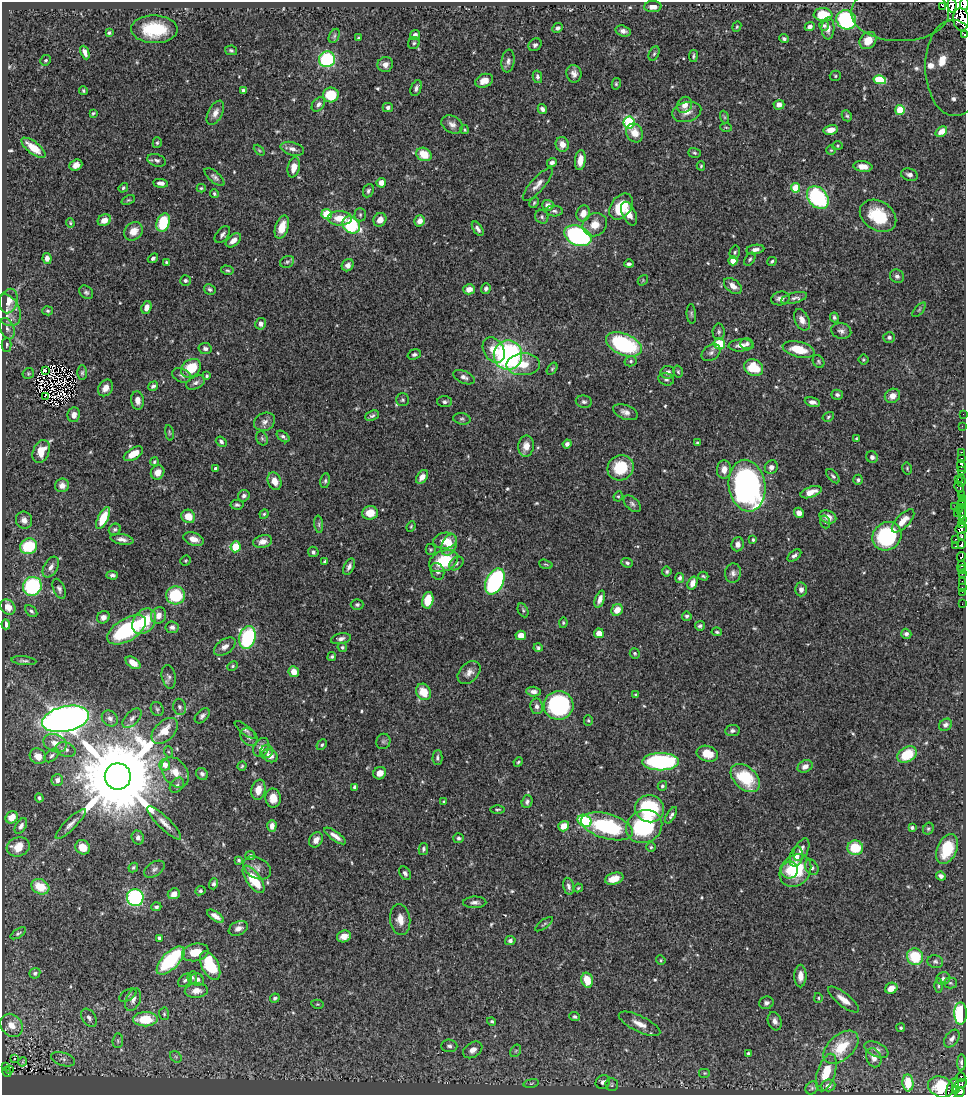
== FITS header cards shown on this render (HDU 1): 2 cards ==
NAXIS1  =                  964
NAXIS2  =                 1093

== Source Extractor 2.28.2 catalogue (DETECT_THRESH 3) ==
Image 964 x 1093 px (HDU 1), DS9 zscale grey, 1 PNG px = 1 image px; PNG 968 x 1097 px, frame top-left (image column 1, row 1093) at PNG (2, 2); each listed source drawn as its Kron ellipse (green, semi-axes under 4 px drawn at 4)
Background 0.683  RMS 0.018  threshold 0.0532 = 3 sigma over >= 5 px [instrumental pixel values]
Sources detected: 589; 5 with non-positive FLUX_AUTO (blend fragments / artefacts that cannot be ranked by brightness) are neither listed nor drawn; of the other 584, the 500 brightest by FLUX_AUTO listed and drawn (84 fainter detections omitted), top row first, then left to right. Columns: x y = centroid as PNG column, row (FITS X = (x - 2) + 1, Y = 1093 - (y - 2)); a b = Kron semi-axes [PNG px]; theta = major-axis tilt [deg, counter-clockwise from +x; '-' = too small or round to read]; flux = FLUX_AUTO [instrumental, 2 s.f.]
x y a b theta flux
964 4 6 2 83 280
952 5 7 4 -84 230
942 6 2 2 - 5900
653 7 8 5 2 7.5
900 13 49 28 0 530
823 15 9 6 -3 16
961 19 11 8 -84 340
846 20 10 9 - 110
810 26 5 4 - 3.4
824 26 5 5 - 2
737 27 5 4 - 1.5
558 28 6 4 24 3.3
828 28 11 6 89 4.5
154 29 23 14 -1 57
623 31 8 5 -15 4.8
109 33 4 3 - 2
415 35 5 4 - 5.2
964 35 3 2 - 58
334 36 7 5 61 2.3
358 38 3 3 - 1.5
784 39 4 4 - 2.2
868 40 9 7 49 15
414 43 6 5 - 2.4
535 45 7 6 - 3.5
231 50 6 5 - 2.2
85 52 7 3 -68 5.1
654 54 7 5 63 2.3
693 56 6 3 82 2
327 59 8 8 - 97
46 60 5 5 - 2.1
508 61 11 6 82 5.3
385 64 8 7 - 6.6
954 68 48 29 -88 410
574 74 9 7 -80 6
835 76 5 5 - 1.9
537 77 6 4 -78 3.1
880 80 6 4 -11 9.7
484 81 9 6 22 10
616 84 6 4 76 1.7
416 88 8 5 69 3.4
243 90 4 3 - 2.5
83 91 4 4 - 1.7
331 95 8 7 - 40
318 104 8 5 49 4.4
685 105 8 7 - 9.5
779 105 5 5 - 6.6
388 107 5 4 - 3.4
542 109 5 4 - 4
900 110 5 5 - 48
687 112 15 9 16 10
93 113 4 3 - 1.5
215 113 13 7 63 8.1
847 116 6 5 - 2.1
724 117 7 4 -71 2
629 123 6 5 - 120
452 124 11 8 -29 6.4
726 127 6 4 -2 1.6
465 130 4 4 - 1.5
831 130 7 5 14 11
941 132 6 4 38 6.5
635 133 10 8 -60 14
157 143 5 4 - 1.7
562 144 7 6 - 9.6
837 146 5 4 - 1.5
33 148 14 6 -38 19
292 149 12 6 -15 6
259 150 6 4 -45 1.5
831 150 5 5 - 1.5
695 153 6 4 -17 2.2
424 154 8 6 -28 23
157 160 9 6 -18 3.6
580 160 10 5 83 11
552 162 5 4 - 3.6
76 165 7 5 21 9.3
701 166 4 3 - 1.6
863 166 9 5 -7 9.6
294 167 10 6 77 12
909 175 8 6 -16 4.1
215 177 12 5 -41 3.8
161 183 7 4 -5 5.2
381 183 5 4 - 9.7
538 184 21 7 48 8.7
123 188 5 4 - 2.1
201 188 4 3 - 1.5
795 188 4 4 - 32
368 191 7 5 65 2.8
214 194 5 4 - 1.7
818 198 13 9 -50 130
128 200 7 4 23 1.9
534 203 6 4 63 1.9
548 205 6 5 - 6
621 206 14 10 54 42
554 211 8 5 -4 2.8
583 213 8 7 - 11
327 214 5 5 - 45
629 214 12 6 -66 9.9
360 215 7 5 90 2.6
878 216 19 14 -32 49
542 217 7 6 - 2.9
340 218 12 7 1 20
104 220 7 5 30 10
380 220 7 6 - 11
420 221 6 5 - 8.3
70 223 5 3 - 1.5
163 223 9 6 71 56
351 225 9 7 -38 92
595 225 12 11 - 15
282 227 12 6 73 20
478 229 8 4 -56 4.3
133 231 10 8 46 14
222 235 10 5 50 4.2
578 236 14 9 -23 200
233 240 9 5 39 8.8
755 249 9 4 8 5
735 252 7 5 75 2.4
47 258 5 4 - 5.2
153 258 5 4 - 3.1
750 259 7 4 53 2.1
733 261 4 4 - 22
772 261 5 4 - 2.1
166 262 3 3 - 1.5
287 262 7 5 27 2.8
629 264 5 3 - 2.9
348 265 6 5 - 5.3
227 270 6 4 -14 1.9
897 276 7 6 - 3.7
185 280 5 5 - 2.6
643 280 6 4 49 1.5
733 286 10 6 -37 9.4
210 289 6 5 - 2.4
469 289 6 5 - 11
486 289 5 4 - 3.3
86 292 7 6 - 2.9
780 298 9 7 11 6.4
794 298 13 5 14 4.2
9 301 12 9 75 12
146 307 7 5 70 7.4
7 310 17 12 -61 14
919 310 9 4 48 2.3
47 311 5 4 - 1.9
691 314 10 4 -85 2.4
834 317 5 4 - 2.4
802 320 11 7 -64 8.5
261 324 6 5 - 5.5
7 329 11 6 -69 5.3
841 331 10 7 -15 4.9
719 332 8 6 90 3
889 337 6 5 - 3.1
624 344 19 10 -23 120
719 344 6 5 - 32
747 344 6 5 - 3.5
7 345 7 5 88 2.5
741 345 13 6 3 8.1
205 349 6 5 - 3.5
798 349 16 7 -14 29
494 350 14 10 -60 17
711 353 10 7 35 5
414 354 7 5 18 3
508 355 15 14 - 260
863 360 5 5 - 1.5
631 361 6 5 - 2.2
818 362 7 5 -58 2.1
523 364 17 11 3 21
191 368 11 8 38 37
754 368 10 8 -27 35
552 369 7 4 55 1.9
45 370 3 3 - 2.9
678 371 6 4 -74 1.8
668 372 7 6 - 5.5
28 373 6 5 - 1.7
82 373 7 5 89 2.3
182 375 10 6 -21 4
206 376 4 3 - 1.9
464 377 11 6 -24 5.1
666 379 8 6 -18 3.4
196 383 10 6 26 3.9
153 386 5 4 - 2.9
106 388 9 7 56 9
837 395 6 5 - 3.3
45 396 4 2 - 1.5
892 396 8 7 - 9.2
137 400 9 6 -83 7.9
403 400 6 6 - 2.3
445 402 7 5 -2 3.1
584 402 8 6 -10 3.2
812 402 8 4 -15 5
625 412 13 7 -21 6.5
963 414 2 2 - 5.5
74 415 7 6 - 7.1
372 416 7 5 24 2.6
828 417 6 4 31 1.8
462 419 9 5 -9 2.8
265 422 11 8 26 6
962 426 2 2 - 5.2
169 433 8 3 -81 1.6
283 436 7 4 -38 2.7
262 438 7 5 -67 2.4
856 439 4 3 - 1.6
221 442 6 4 -39 3.5
697 443 3 3 - 1.6
567 444 4 4 - 3.9
526 446 10 8 82 10
41 451 12 8 67 20
961 452 3 2 - 21
133 454 10 5 30 16
872 457 6 5 - 3.8
961 458 3 3 - 110
154 462 4 4 - 2.3
961 466 6 3 -80 310
771 467 7 6 - 5.5
215 468 3 3 - 2.3
621 468 13 12 - 39
907 468 6 4 -77 1.7
724 469 9 7 85 10
962 470 3 2 - 120
158 472 7 6 - 11
833 476 8 5 -50 2.8
422 477 8 5 54 7.4
958 479 3 3 - 13
858 480 5 4 - 2.4
275 481 9 6 -70 11
325 481 7 5 80 2.2
961 481 6 3 83 58
62 485 7 6 - 7.9
747 486 26 18 -81 380
959 487 5 4 - 130
811 492 11 5 19 11
961 494 3 3 - 120
244 496 6 5 - 3.7
618 496 5 4 - 1.6
962 498 2 2 - 15
632 504 10 6 -43 3.7
962 504 5 2 - 110
237 505 6 5 - 2.5
955 506 2 2 - 7.1
959 509 4 2 - 54
962 512 8 3 -86 120
370 513 8 6 3 17
799 513 5 5 - 6.3
957 513 2 2 - 19
264 514 5 4 - 1.8
188 516 7 6 - 15
828 517 9 6 -23 8.6
103 518 12 5 63 32
962 519 2 2 - 64
24 520 9 8 - 6.3
903 521 15 6 46 14
825 522 6 5 - 2
319 524 9 4 -82 2.4
962 525 4 3 - 210
411 526 5 4 - 1.5
115 529 6 5 - 2.7
961 529 6 4 17 360
887 536 15 13 40 110
962 537 3 3 - 110
122 539 11 5 -10 5.4
194 539 10 6 -17 9.1
955 539 3 2 - 13
753 540 4 3 - 1.7
263 541 9 6 14 8.2
445 541 12 8 8 15
738 544 7 6 - 5.7
962 544 5 3 - 200
449 545 11 7 66 13
29 546 9 7 28 48
956 546 3 2 - 12
235 547 5 5 - 32
431 549 5 5 - 1.6
313 552 5 5 - 3.2
794 555 8 4 39 3.6
961 557 5 4 - 62
186 561 5 5 - 1.5
443 561 15 10 23 55
325 562 4 3 - 2.2
456 563 8 5 40 3.1
627 563 6 4 -21 2.5
546 564 7 4 -18 1.8
962 566 5 3 - 55
51 567 11 6 60 6.2
349 567 9 5 64 4.2
962 570 4 3 - 24
437 571 9 6 -69 3.9
667 572 5 4 - 2.1
733 573 9 8 - 5.1
962 573 3 2 - 24
112 575 5 4 - 3.2
703 576 5 3 - 1.7
680 578 5 4 - 3.4
495 581 14 8 64 190
962 581 3 2 - 24
692 583 7 4 70 9.1
32 586 10 9 - 110
962 587 2 2 - 5.1
59 589 10 5 -68 3.6
801 589 7 6 - 4.9
962 592 2 2 - 6
175 595 9 9 - 57
600 599 9 4 71 7.1
428 600 8 5 78 26
962 604 2 2 - 4.1
357 605 6 5 - 2.5
8 607 8 6 -44 11
523 610 7 5 -64 2.2
617 610 6 5 - 14
31 611 7 4 -44 2.8
158 615 8 7 - 9.2
687 616 5 4 - 2.6
103 617 7 5 41 5.7
144 621 14 10 53 40
563 623 5 4 - 1.7
6 624 5 4 - 6
700 626 5 5 - 2.7
172 627 6 6 - 4
127 630 21 11 31 120
717 632 5 3 - 1.9
599 633 5 5 - 12
906 634 5 5 - 3.1
521 635 5 4 - 11
247 638 11 8 76 130
341 639 10 5 12 4.5
225 647 12 7 35 6.6
342 647 5 4 - 2.1
538 648 4 4 - 2.3
635 653 5 5 - 1.8
332 657 4 4 - 2.2
24 661 12 4 -6 3.1
133 663 8 5 -35 11
233 666 5 4 - 1.6
294 672 5 5 - 13
469 673 13 9 45 7.7
169 677 12 7 -78 4.1
423 692 8 7 - 22
533 692 7 5 -3 4.9
636 695 4 3 - 1.9
559 705 15 14 - 170
537 706 8 6 -82 4.2
180 707 8 6 -77 3.6
157 709 7 6 - 2.5
202 716 9 5 46 3.6
110 718 9 7 -42 5.3
132 718 12 6 47 5.3
66 719 24 12 12 1000
588 720 5 4 - 1.9
945 725 7 5 35 4
245 730 13 4 -38 3.6
732 730 7 5 6 3.1
165 731 16 9 44 21
249 737 10 7 -50 4.3
383 741 8 7 - 3.2
55 743 12 8 -24 13
322 745 6 4 49 2.1
261 747 10 7 60 6.2
66 749 10 7 -19 5.4
267 751 6 6 - 3.1
169 752 6 3 -70 1.6
707 754 11 7 -16 22
52 755 8 5 40 3.1
907 755 10 7 30 41
38 756 8 7 - 12
270 756 8 6 -24 9.8
437 758 7 5 89 3
518 762 5 4 - 1.9
660 762 18 8 0 150
165 765 6 5 - 12
242 766 5 4 - 1.6
805 766 8 6 28 6.9
175 772 17 11 -54 18
380 773 6 6 - 10
202 774 6 5 - 4
118 776 13 13 - 27000
745 778 17 11 -43 61
57 780 6 6 - 5.1
177 785 8 6 51 3.5
662 786 5 4 - 2.3
354 787 4 3 - 2.4
258 790 10 7 77 15
39 798 4 4 - 2.4
273 798 9 7 -88 14
444 802 3 3 - 1.7
527 802 6 5 - 3.1
650 809 14 13 - 91
498 810 7 3 0 1.5
671 815 9 4 59 3.9
12 817 6 5 - 14
585 821 7 5 -26 89
164 823 23 6 -45 9.9
71 824 20 5 45 7.2
21 826 8 5 58 4.3
272 826 6 4 88 7
564 826 6 5 - 14
607 826 27 12 -16 110
644 827 18 16 24 100
912 828 4 3 - 2.5
928 829 6 5 - 2.1
335 836 13 4 -36 8
138 838 7 6 - 3.9
459 838 5 5 - 2.5
316 840 8 6 54 8.1
18 847 11 9 17 19
83 847 7 7 - 16
651 847 5 5 - 1.8
855 848 8 7 - 36
423 849 6 4 78 2.6
947 849 16 10 67 43
801 850 12 6 64 6.1
250 855 5 4 - 2.5
796 857 10 6 77 15
239 860 3 3 - 1.7
133 867 5 4 - 2.2
812 867 8 6 -60 4.3
257 868 15 10 -30 8.5
154 869 11 7 33 4.5
790 870 9 8 - 16
795 870 18 14 49 56
405 873 7 5 -58 3.6
941 876 5 4 - 4.5
254 879 16 7 -55 41
614 879 9 6 16 17
214 884 6 4 72 2.8
568 886 9 5 -77 4.1
40 887 9 7 -27 27
578 888 4 3 - 1.5
200 891 5 4 - 2.2
174 894 6 5 - 7.3
135 898 8 8 - 150
475 902 11 6 1 4.7
156 907 5 4 - 2.9
215 916 9 4 -33 7
400 919 15 10 -83 11
544 924 11 3 36 1.7
238 928 10 6 24 6.2
18 933 9 4 32 2.1
344 936 7 6 - 8.4
159 938 4 3 - 2.4
510 941 5 4 - 3.1
195 952 13 8 13 21
915 957 8 8 - 46
661 960 5 4 - 1.5
171 961 18 8 45 110
935 962 8 6 -15 3
210 965 15 8 -64 62
35 973 6 5 - 2.7
800 976 11 6 89 9.5
192 977 6 5 - 2.2
943 978 7 6 - 4.2
185 980 8 5 44 2.8
197 980 7 6 - 5.9
587 980 7 5 -76 23
950 983 6 5 - 2.1
939 986 7 3 89 1.7
891 988 6 5 - 12
196 991 11 7 4 8.8
128 995 9 5 31 3.2
275 998 5 4 - 2.4
818 998 5 4 - 1.5
133 1000 12 7 69 6.3
843 1000 19 6 -38 11
766 1003 7 6 - 3.6
317 1004 6 4 -10 1.6
960 1013 11 6 89 120
164 1014 6 5 - 1.9
575 1017 5 4 - 2.1
89 1018 10 6 -57 4.4
145 1019 12 7 1 40
492 1021 4 3 - 1.7
775 1021 9 6 -72 6
639 1024 23 8 -26 14
12 1025 12 10 -48 17
901 1028 4 4 - 1.8
952 1039 10 6 53 4.7
118 1041 7 5 84 2.3
449 1046 8 6 -4 4.2
841 1047 20 12 42 37
473 1050 10 7 34 7.6
876 1050 13 7 -25 5.5
516 1051 7 5 59 2
748 1053 3 3 - 2.1
176 1057 6 5 - 2.2
874 1058 10 7 -68 6.9
15 1059 3 3 - 2.5
63 1059 12 6 -17 5.8
23 1062 5 3 - 1.7
961 1062 8 4 88 3.5
6 1067 4 2 - 26
9 1070 3 3 - 20
7 1072 5 3 - 58
826 1072 19 9 72 25
705 1073 6 5 - 2.1
961 1077 5 3 - 75
603 1082 7 6 - 4.8
531 1083 8 4 9 2.3
908 1083 8 5 -85 25
961 1084 6 4 29 150
612 1085 6 6 - 2.2
828 1085 7 6 - 5.2
941 1087 13 10 -24 16
812 1088 7 6 - 2.5
952 1089 11 5 74 230
956 1089 4 3 - 110
960 1092 5 4 - 160
At the frame edge (FLAGS 8, measured only in part): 5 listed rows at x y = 964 4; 900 13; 961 19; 964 35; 954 68
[84 fainter detections neither listed nor drawn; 5 non-positive-flux detections neither listed nor drawn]